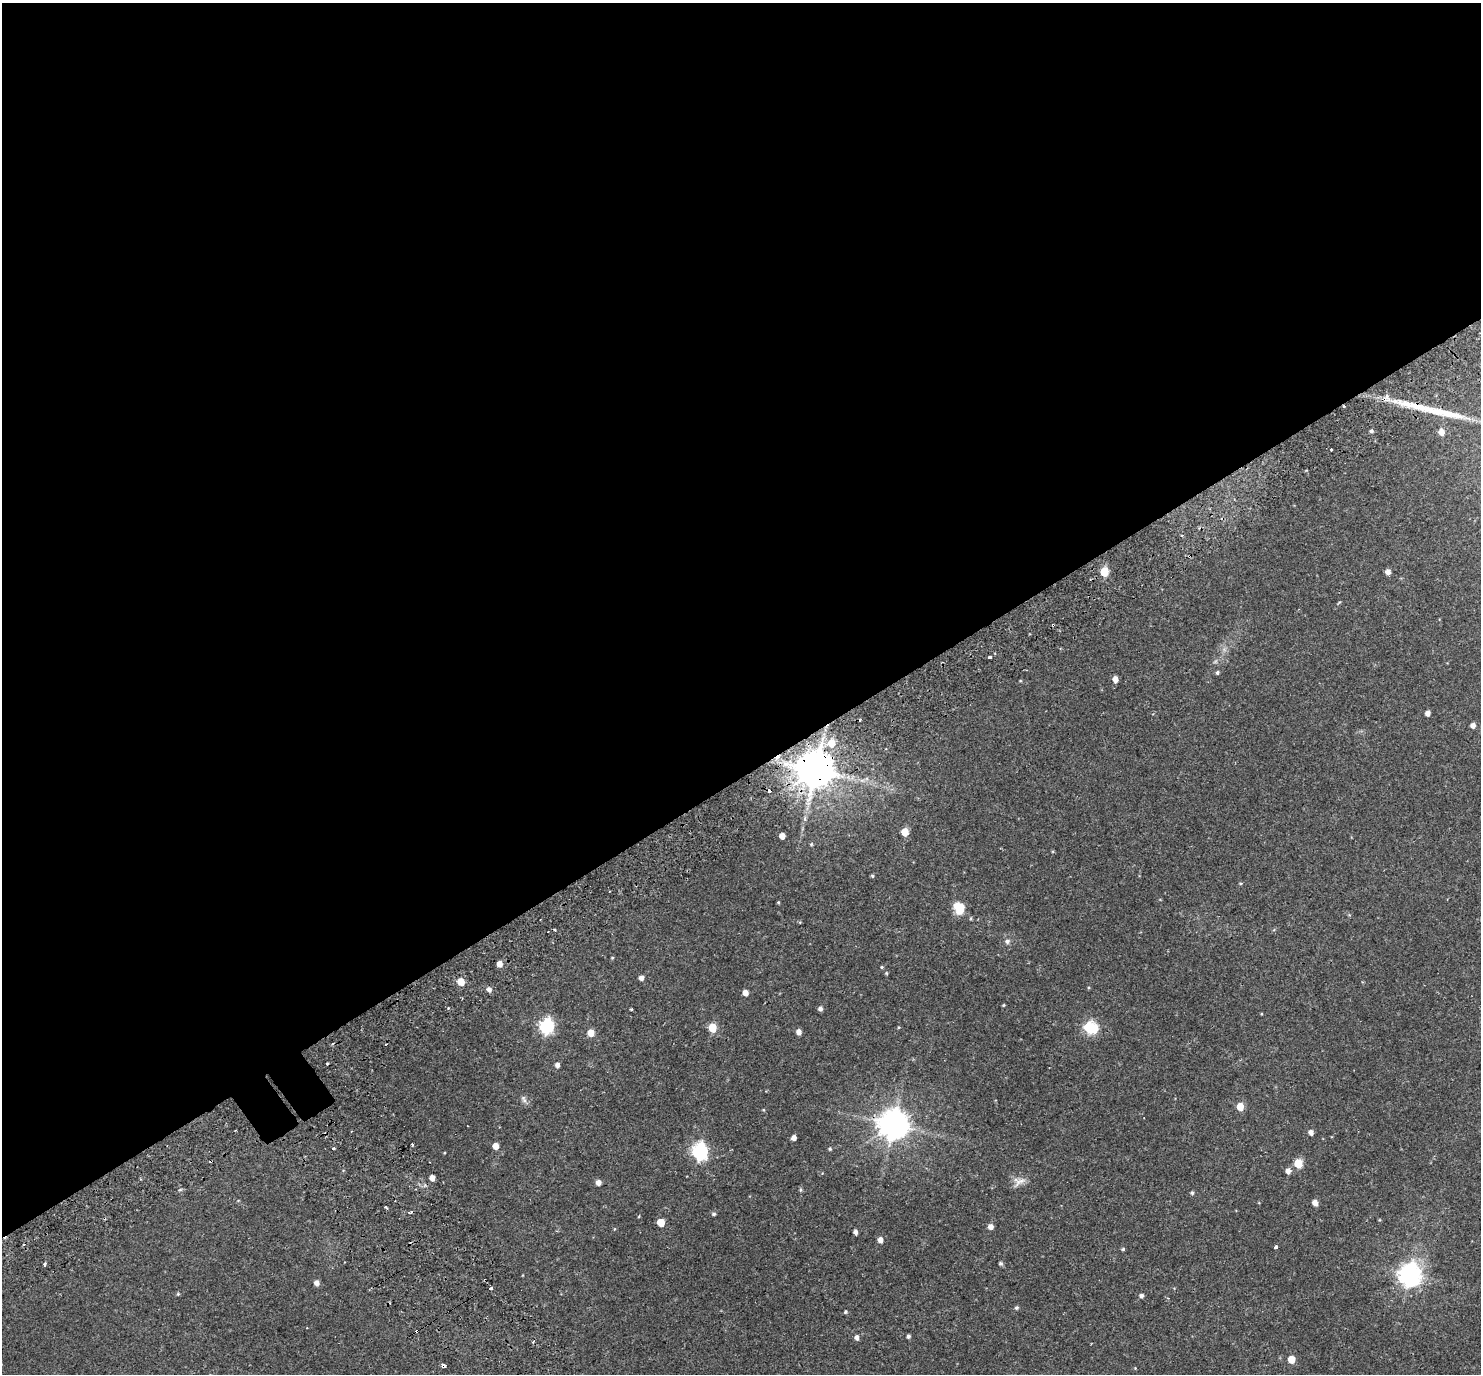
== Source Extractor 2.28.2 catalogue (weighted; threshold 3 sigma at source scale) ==
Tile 2 of 4 x 4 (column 2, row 1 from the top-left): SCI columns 1548-3026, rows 4336-5707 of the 6057 x 5985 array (HDU 1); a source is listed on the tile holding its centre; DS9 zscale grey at full resolution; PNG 1483 x 1376 px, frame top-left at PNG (2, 3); no overlay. Shown black and unused: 57% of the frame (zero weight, under 2 of 3 exposures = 5% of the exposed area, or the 3 px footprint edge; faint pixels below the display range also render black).
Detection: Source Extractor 2.28.2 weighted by HDU 2 'WHT'; one run over the whole footprint, this tile lists its part. Background 0.106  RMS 0.0059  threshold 0.0263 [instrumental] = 3 sigma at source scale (4.5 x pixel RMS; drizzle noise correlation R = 1.50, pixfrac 1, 0.0396/0.0396 arcsec/px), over >= 5 px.
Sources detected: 105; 1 inside a brighter object's white glare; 11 cosmic-ray / hot-pixel residue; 1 long thin detection or spike segment (spike, bleed or trail) — not listed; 1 inside a brighter listed object's ellipse — not listed separately; the other 91 listed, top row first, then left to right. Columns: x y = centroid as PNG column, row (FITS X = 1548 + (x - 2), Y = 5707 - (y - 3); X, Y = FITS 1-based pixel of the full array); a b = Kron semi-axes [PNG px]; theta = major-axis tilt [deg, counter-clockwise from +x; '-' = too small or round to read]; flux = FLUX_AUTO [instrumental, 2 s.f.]
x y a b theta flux
1344 406 4 2 - 0.52
1416 406 68 8 -13 22
1371 431 4 4 - 1.1
1441 432 6 5 - 4.6
1331 449 3 3 - 1.1
1182 535 4 2 - 0.55
1104 572 6 5 - 22
1388 572 5 5 - 3
990 657 3 3 - 1.9
1217 673 5 4 - 0.91
1115 679 5 4 - 4.1
1428 713 5 4 - 3.1
1473 725 4 4 - 2.9
831 743 7 6 - 11
816 770 11 10 - 1700
862 780 9 4 8 1.8
770 791 5 3 - 3.1
805 819 8 4 -90 1.3
905 832 5 5 - 10
782 836 5 4 - 5.3
811 844 5 4 - 0.63
872 876 4 4 - 0.73
1240 883 5 3 - 0.51
778 902 4 3 - 0.5
959 908 14 11 -63 9
971 918 5 3 - 0.53
1007 941 7 6 - 1.6
612 958 4 4 - 0.49
499 964 5 4 - 4.4
882 967 4 4 - 0.57
886 973 5 3 - 0.54
641 978 4 4 - 2.4
461 982 5 5 - 10
489 989 5 5 - 2.3
745 993 5 4 - 4.3
1004 1005 5 3 - 0.46
448 1008 3 3 - 0.43
631 1009 3 3 - 0.57
820 1009 5 4 - 1.8
546 1026 7 6 - 93
1089 1027 6 5 - 38
712 1028 5 5 - 21
799 1032 5 4 - 3.3
591 1033 5 5 - 7
327 1064 3 3 - 1.7
557 1065 4 4 - 2.2
523 1098 8 6 37 1.3
1240 1106 5 5 - 9.8
763 1110 4 4 - 0.48
894 1124 9 9 - 850
1311 1132 5 4 - 2.8
794 1138 4 4 - 3.2
412 1144 3 3 - 1
495 1146 5 5 - 5
333 1148 3 3 - 1.7
830 1149 5 4 - 0.73
700 1151 7 6 - 140
1298 1163 5 5 - 18
1288 1171 6 5 - 2.6
432 1178 5 4 - 3.5
1019 1181 19 11 26 4.4
598 1182 5 4 - 3.1
801 1190 6 5 - 0.83
1192 1193 5 4 - 0.92
1315 1203 5 4 - 3.8
386 1207 4 2 - 1.2
410 1212 8 4 24 1.1
714 1214 5 4 - 1
639 1216 4 3 - 0.4
1380 1220 5 3 - 0.44
660 1222 5 5 - 11
991 1227 5 5 - 2.9
855 1232 4 4 - 2
880 1240 5 5 - 3.2
1276 1247 4 3 - 2.1
1123 1249 5 4 - 0.72
1000 1263 5 5 - 0.89
45 1264 4 3 - 1.7
1409 1275 8 8 - 350
316 1283 5 5 - 2.9
491 1288 3 3 - 3.9
178 1294 5 4 - 0.65
1141 1295 5 4 - 1.7
1016 1308 5 4 - 0.96
845 1312 4 4 - 0.75
417 1331 3 3 - 1.6
908 1336 4 4 - 1.3
856 1337 5 5 - 2.2
1291 1359 5 5 - 9.8
443 1365 4 3 - 4.1
1135 1368 4 3 - 0.39
Overlapping masked pixels (flux is a lower limit): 6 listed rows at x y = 1344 406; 1416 406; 816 770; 770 791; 417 1331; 443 1365